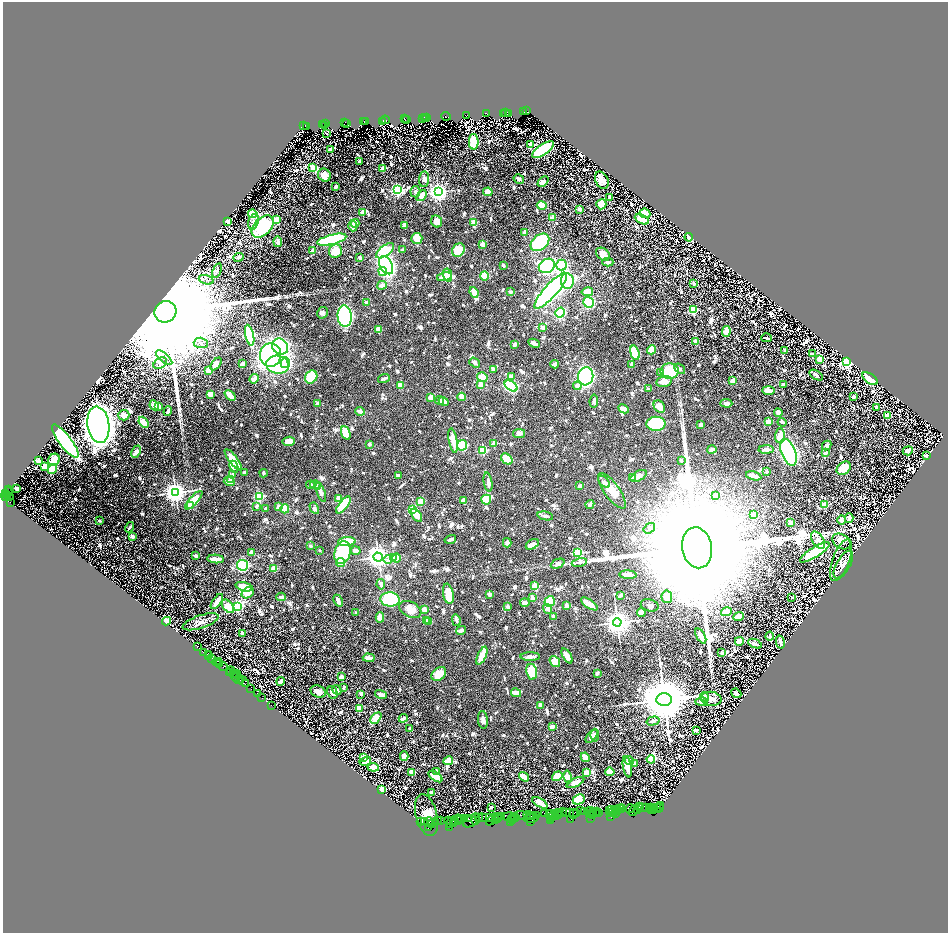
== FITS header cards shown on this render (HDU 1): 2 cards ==
NAXIS1  =                 1891
NAXIS2  =                 1861

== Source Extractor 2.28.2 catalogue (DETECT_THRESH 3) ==
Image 1891 x 1861 px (HDU 1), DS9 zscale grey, zoomed out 1/2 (1 PNG px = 2 x 2 image px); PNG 950 x 935 px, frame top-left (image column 1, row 1860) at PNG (3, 2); each listed source drawn as its Kron ellipse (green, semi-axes under 4 px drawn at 4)
Background 1.24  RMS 0.016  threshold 0.0468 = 3 sigma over >= 5 px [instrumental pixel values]
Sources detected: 1545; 135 cannot appear on this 1/2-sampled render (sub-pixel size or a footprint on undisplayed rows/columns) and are neither listed nor drawn; of the other 1410, the 500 brightest by FLUX_AUTO listed and drawn (910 fainter detections omitted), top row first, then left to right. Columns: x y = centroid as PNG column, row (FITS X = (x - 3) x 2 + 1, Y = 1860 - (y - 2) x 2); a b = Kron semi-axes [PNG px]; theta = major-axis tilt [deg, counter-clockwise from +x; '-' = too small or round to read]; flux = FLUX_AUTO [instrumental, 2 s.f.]
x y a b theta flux
527 110 4 2 - 510
524 111 2 1 - 350
506 112 3 2 - 200
487 113 4 2 - 460
504 113 2 1 - 230
509 113 3 1 - 150
467 115 4 2 - 390
447 116 4 2 - 350
425 117 2 1 - 140
427 117 3 1 - 270
405 118 2 1 - 150
423 118 2 1 - 220
426 118 2 1 - 78
386 119 4 2 - 550
406 119 2 1 - 82
407 119 3 1 - 190
383 120 2 1 - 96
364 121 4 1 - 320
366 121 3 1 - 300
345 122 3 2 - 410
326 123 2 1 - 190
347 123 2 1 - 99
323 124 3 1 - 280
304 125 3 2 - 170
325 125 4 2 - 150
307 126 2 1 - 140
327 133 2 2 - 24
474 141 8 5 90 110
531 144 2 2 - 76
331 149 3 3 - 22
543 149 13 5 35 300
360 161 4 3 - 8.5
313 167 4 3 - 36
383 168 3 2 - 41
325 175 7 6 - 40
424 179 8 5 85 14
519 179 5 3 - 12
602 180 9 6 -64 40
543 181 6 4 42 17
336 186 3 2 - 13
398 189 3 3 - 620
416 191 5 5 - 9.5
439 191 4 4 - 1800
488 191 5 4 - 34
422 195 6 4 51 31
610 197 3 2 - 14
602 204 5 5 - 78
542 205 5 4 - 55
580 209 2 2 - 22
363 212 3 2 - 58
253 213 4 4 - 190
646 213 5 4 - 61
553 217 2 2 - 60
277 219 4 4 - 32
642 219 7 4 -27 58
228 221 4 3 - 46
254 221 8 5 71 13
437 221 6 5 - 22
474 222 3 3 - 48
356 223 4 3 - 17
405 225 3 3 - 23
263 226 13 8 46 250
353 226 5 3 - 33
525 232 4 3 - 16
689 237 4 3 - 36
417 238 5 5 - 37
332 239 15 5 14 490
278 241 5 3 - 18
540 242 10 7 40 460
483 244 2 2 - 45
403 249 3 3 - 9
313 250 3 2 - 21
336 250 7 6 - 52
386 250 10 5 38 110
459 250 7 6 - 52
603 254 8 5 -39 29
239 257 5 3 - 13
360 257 3 3 - 10
608 262 5 3 - 10
387 265 10 6 -60 830
504 265 3 2 - 10
547 265 8 6 32 500
562 265 5 5 - 230
217 270 8 4 70 8.7
383 271 4 3 - 48
448 275 7 4 -77 49
485 275 5 4 - 110
445 276 8 3 11 37
207 279 7 4 -19 11
568 281 8 6 -82 260
694 283 3 2 - 12
382 285 5 3 - 16
551 290 23 6 48 1100
511 291 2 2 - 27
588 291 6 4 11 41
474 292 5 3 - 40
367 302 2 2 - 22
589 302 5 5 - 210
694 309 4 4 - 180
166 311 11 10 - 340000
323 312 6 5 - 8.8
560 312 5 4 - 250
345 316 11 7 -85 940
543 327 2 2 - 30
379 329 4 3 - 38
727 331 6 3 81 36
250 335 11 4 -77 400
767 337 5 2 - 9
696 341 3 2 - 31
201 342 7 5 -2 11
535 343 6 3 -24 14
515 344 4 2 - 15
280 346 8 7 - 310
652 349 5 4 - 47
785 350 3 2 - 14
635 352 7 4 -74 95
813 353 2 2 - 30
271 354 12 10 84 860
165 357 10 4 -41 11
820 359 4 3 - 33
847 361 4 3 - 1100
286 362 5 4 - 190
475 362 6 3 -38 14
161 363 7 5 34 10
216 363 7 3 52 29
243 363 4 3 - 8.7
278 364 11 9 -9 390
555 364 4 2 - 18
632 364 4 3 - 11
680 368 6 4 -39 9.2
494 369 4 3 - 17
209 370 2 2 - 67
670 371 9 7 6 110
661 372 3 3 - 10
817 375 7 4 -32 9.2
312 376 7 5 53 100
512 376 4 3 - 26
586 376 9 7 81 970
483 377 5 4 - 46
255 378 5 3 - 25
384 378 6 3 20 10
870 378 9 5 -33 81
733 380 4 3 - 20
665 381 8 5 13 34
481 384 4 3 - 29
784 384 4 3 - 12
401 385 3 3 - 43
511 385 7 4 -35 420
578 385 4 3 - 17
649 388 2 2 - 23
769 390 6 2 -1 33
211 394 3 3 - 38
231 395 6 3 -41 35
462 396 4 3 - 27
854 396 3 2 - 11
431 397 4 3 - 36
440 400 4 3 - 13
444 401 5 4 - 22
594 401 6 4 83 8.6
318 403 4 3 - 8.4
727 403 6 4 -3 13
155 405 5 4 - 24
159 406 3 3 - 19
660 406 7 5 -54 32
877 407 3 2 - 14
624 408 6 3 -28 26
168 411 5 2 - 13
361 411 5 3 - 22
779 412 4 3 - 21
124 415 5 5 - 21
888 415 3 2 - 73
769 421 3 2 - 54
144 422 6 4 -49 36
783 422 4 2 - 10
656 423 9 7 1 320
99 424 18 11 -81 3300
701 424 4 3 - 9.4
346 432 7 4 -69 60
519 433 6 4 11 14
780 435 7 5 85 31
454 440 12 3 -79 37
66 441 20 6 -52 1200
289 441 6 4 10 28
494 443 2 2 - 55
370 444 2 2 - 18
463 445 5 5 - 190
827 445 5 4 - 17
712 449 4 3 - 16
767 449 8 4 1 11
483 450 3 3 - 200
908 450 5 3 - 9.4
137 451 6 4 66 18
789 452 14 7 -69 710
826 452 3 3 - 11
927 455 4 3 - 12
55 459 6 5 - 33
234 459 13 3 -53 66
507 459 6 5 - 110
39 460 2 2 - 82
682 460 3 2 - 9.9
45 466 4 4 - 81
234 466 6 4 -65 12
53 468 5 4 - 120
844 468 8 6 38 55
767 471 2 2 - 18
245 472 2 2 - 8.9
264 473 4 2 - 11
233 474 3 3 - 8.9
399 475 3 2 - 10
639 475 9 5 30 17
754 475 8 3 -15 26
633 477 2 2 - 25
231 479 3 3 - 24
230 481 6 3 -19 24
604 481 7 4 -48 8.8
489 482 9 3 -81 13
311 484 4 3 - 8.9
316 484 5 3 - 8.9
580 485 3 3 - 9.9
318 486 3 3 - 13
17 488 3 3 - 18
9 489 3 1 - 99
612 490 21 7 -54 42
8 491 4 1 - 200
176 492 4 4 - 2400
321 492 10 4 -70 11
6 493 2 1 - 100
8 495 3 2 - 280
716 495 3 3 - 13
6 496 4 3 - 480
10 496 2 2 - 130
260 496 3 3 - 240
339 498 3 3 - 31
487 499 5 5 - 55
194 500 12 4 47 66
464 500 3 3 - 44
421 501 3 3 - 43
11 502 2 2 - 650
344 504 10 4 52 160
590 504 5 2 - 11
825 504 4 3 - 50
191 505 4 3 - 9.7
257 506 4 2 - 15
279 506 4 3 - 26
266 508 3 2 - 10
285 508 4 4 - 60
315 508 6 3 -61 11
413 509 3 3 - 150
754 514 3 2 - 92
417 515 7 4 -54 51
546 515 8 4 -11 8.6
850 518 5 3 - 32
842 519 4 4 - 16
100 520 3 2 - 10
791 522 3 3 - 25
130 527 5 2 - 9.4
650 528 6 4 35 9
133 536 3 3 - 9.3
451 539 6 2 16 11
818 540 10 5 -57 13
347 541 9 3 5 170
842 541 10 7 -32 17
508 542 4 3 - 17
533 544 7 4 30 15
311 545 2 2 - 12
698 547 20 15 -80 320000
320 550 2 2 - 9.1
356 550 5 3 - 24
252 552 4 3 - 15
343 552 11 8 73 230
578 552 3 3 - 320
815 552 17 5 32 220
196 555 3 3 - 9.4
379 557 5 4 - 2500
394 557 3 2 - 37
216 558 8 3 -3 31
397 558 5 3 - 18
389 559 5 4 - 8.6
842 560 22 8 69 22
341 562 4 4 - 34
580 562 8 4 12 8.9
558 563 7 4 24 11
844 564 16 6 60 22
243 565 5 5 - 210
274 568 2 2 - 83
628 574 8 2 -4 24
381 584 5 3 - 9.6
535 585 3 3 - 130
245 586 9 4 -15 53
248 592 6 5 - 38
449 593 10 5 -79 65
490 594 3 3 - 16
621 595 3 2 - 11
281 596 4 3 - 11
667 596 6 5 - 32
533 597 4 3 - 19
792 597 2 2 - 9.6
391 599 10 7 -5 280
339 600 6 2 -66 21
217 601 9 3 55 44
550 601 5 5 - 120
525 602 5 4 - 21
590 603 9 3 -33 30
567 605 2 2 - 38
650 605 9 6 -14 11
229 606 8 4 -52 49
238 606 4 3 - 440
508 606 3 2 - 13
548 608 5 3 - 14
411 609 12 7 -27 32
425 609 4 3 - 28
727 611 6 4 15 32
356 612 2 2 - 8.8
642 612 4 4 - 19
554 616 4 3 - 12
739 616 5 3 - 29
380 617 5 4 - 25
427 620 3 3 - 21
457 620 6 3 -77 9.2
167 621 4 3 - 61
201 621 19 6 18 18
429 621 3 3 - 24
618 622 4 4 - 3400
462 630 5 3 - 12
243 633 3 2 - 9.5
701 635 8 3 -61 24
770 636 4 3 - 9.3
740 641 4 3 - 59
781 641 7 3 -77 18
755 643 7 3 -23 16
198 646 3 1 - 24
204 652 2 1 - 34
722 652 3 2 - 12
208 654 2 1 - 36
209 655 2 1 - 50
482 655 9 4 66 45
567 655 8 3 -60 44
531 656 10 3 -1 12
369 657 6 3 -3 16
212 658 2 2 - 150
217 661 4 2 - 370
218 661 2 1 - 170
555 661 6 4 -51 40
220 663 3 2 - 190
223 666 5 2 - 330
231 671 4 2 - 180
532 671 8 5 -80 140
230 672 4 1 - 230
234 673 2 2 - 260
237 673 2 1 - 270
439 673 8 6 42 38
598 673 3 2 - 13
236 674 2 2 - 380
342 676 3 2 - 39
236 677 4 1 - 190
239 679 2 1 - 190
241 680 2 1 - 120
244 681 7 3 -45 1100
281 681 4 3 - 14
246 683 3 1 - 160
344 687 3 2 - 8.7
251 688 2 1 - 98
337 690 5 3 - 24
319 691 8 6 -28 19
333 692 6 5 - 23
516 692 5 3 - 13
258 693 3 1 - 190
737 693 5 2 - 21
361 694 3 2 - 8.9
381 694 6 3 -15 12
705 696 5 4 - 10
262 697 2 1 - 180
711 698 10 7 -8 23
665 699 7 6 - 22000
702 701 6 3 -1 16
272 704 2 1 - 55
541 705 3 3 - 17
360 708 4 4 - 60
376 718 6 4 45 100
404 718 4 2 - 10
483 719 9 5 -83 11
653 720 7 3 15 14
553 726 3 3 - 26
410 728 2 2 - 19
697 730 3 2 - 8.6
595 735 6 4 87 12
592 736 8 4 50 14
405 756 5 3 - 29
364 757 3 3 - 31
586 757 5 3 - 35
651 759 4 3 - 120
449 760 5 3 - 68
630 760 4 3 - 15
366 761 6 3 16 29
635 763 2 2 - 15
628 766 11 3 -79 36
374 767 5 4 - 63
437 771 3 3 - 14
610 771 4 4 - 36
412 772 4 4 - 50
587 772 3 3 - 38
436 776 8 3 -34 66
525 776 5 3 - 32
558 776 5 4 - 83
568 776 6 4 -78 40
576 782 9 4 25 28
382 789 3 2 - 130
432 792 4 3 - 12
579 799 6 5 - 94
540 802 8 3 -31 45
661 805 3 1 - 130
640 806 2 1 - 70
492 807 3 2 - 9.8
643 807 2 2 - 64
646 807 3 2 - 120
651 807 4 2 - 460
655 807 3 1 - 230
657 807 3 2 - 140
620 808 4 2 - 93
621 808 5 2 - 200
631 808 4 3 - 230
659 808 4 1 - 170
612 809 2 1 - 150
638 809 4 3 - 220
581 810 3 1 - 52
610 810 3 1 - 260
619 810 2 1 - 70
634 810 6 2 50 310
652 810 2 1 - 37
654 810 3 3 - 150
585 811 4 2 - 42
591 811 5 2 - 360
597 811 2 1 - 100
614 811 5 2 - 320
617 811 3 1 - 100
559 812 2 1 - 120
563 812 4 3 - 160
567 812 4 2 - 170
570 812 3 3 - 270
594 812 3 2 - 260
599 812 3 2 - 150
611 812 3 1 - 93
545 813 3 1 - 22
551 813 2 1 - 130
556 813 2 1 - 77
574 813 5 2 - 650
577 813 3 2 - 330
590 813 2 1 - 36
597 813 2 1 - 24
616 813 2 1 - 29
427 814 21 10 -76 67
550 814 3 2 - 180
591 814 2 2 - 100
520 815 7 2 4 230
529 815 6 2 -23 210
531 815 3 1 - 160
534 815 2 1 - 110
537 815 4 2 - 280
553 815 5 2 - 410
558 815 4 2 - 200
593 815 2 1 - 50
499 816 2 1 - 180
502 816 2 2 - 84
509 816 6 4 -4 500
611 816 3 1 - 51
479 817 3 1 - 230
482 817 5 2 - 370
490 817 4 2 - 740
514 817 4 1 - 170
516 817 4 3 - 200
551 817 2 1 - 41
460 818 5 1 - 200
465 818 2 2 - 750
469 818 3 2 - 370
498 818 3 1 - 190
532 818 7 2 11 270
591 818 2 1 - 42
438 819 2 1 - 170
493 819 7 3 43 720
496 819 3 1 - 200
513 819 4 3 - 440
571 819 2 2 - 86
441 820 2 1 - 93
449 820 3 2 - 520
458 820 2 2 - 62
472 820 9 5 37 940
476 820 4 2 - 160
551 820 2 1 - 34
421 821 3 2 - 200
425 821 4 1 - 230
452 821 7 3 46 780
456 821 3 1 - 150
531 821 2 1 - 48
429 822 5 3 - 400
436 822 3 2 - 340
511 822 3 1 - 41
432 823 4 2 - 270
454 823 2 2 - 130
429 827 3 2 - 54
450 827 2 1 - 53
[910 fainter detections neither listed nor drawn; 135 sub-pixel or undisplayed-footprint detections neither listed nor drawn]